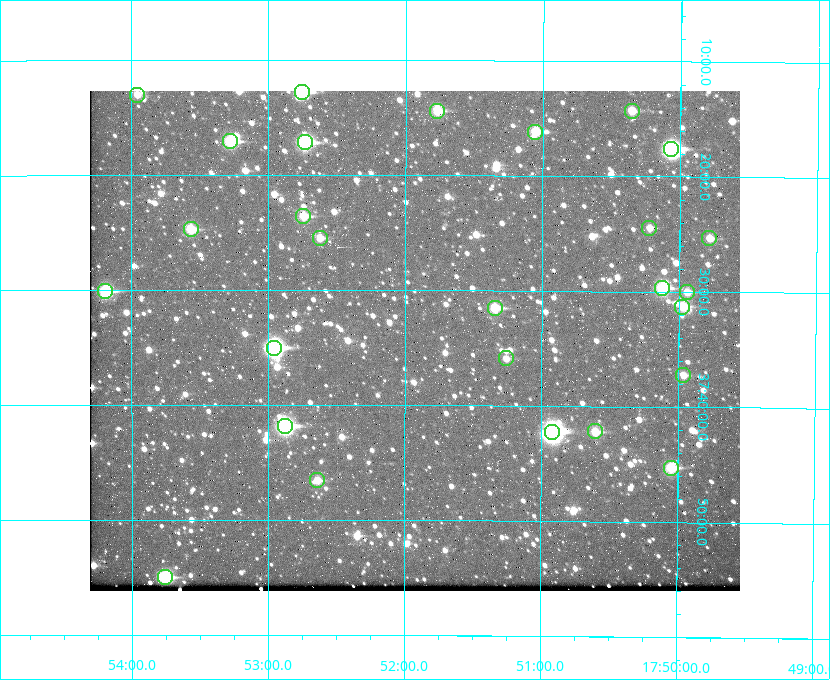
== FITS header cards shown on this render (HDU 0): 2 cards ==
NAXIS1  =                  650 / Width of table row in bytes
NAXIS2  =                  500 / Number of rows in table

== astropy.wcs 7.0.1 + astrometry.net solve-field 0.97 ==
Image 650 x 500 px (HDU 0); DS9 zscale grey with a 90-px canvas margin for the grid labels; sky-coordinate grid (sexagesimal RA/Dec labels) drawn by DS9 from the SOLVED WCS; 27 Tycho-2 reference stars matched to detected sources circled (green)
Header WCS: none
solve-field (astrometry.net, Tycho-2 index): SOLVED blind (the file carries no WCS)
Solved WCS: RA---TAN-SIP/DEC--TAN-SIP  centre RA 17:51:56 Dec +37:34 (267.98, +37.57 deg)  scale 5.21 arcsec/px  FOV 56.5' x 43.5'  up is +180 deg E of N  parity flipped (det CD > 0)
(file carries no celestial WCS; the grid is the blind solution)
Tycho-2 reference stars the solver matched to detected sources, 27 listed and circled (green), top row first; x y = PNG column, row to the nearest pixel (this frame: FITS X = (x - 90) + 1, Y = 500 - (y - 91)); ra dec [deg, ICRS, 3 dp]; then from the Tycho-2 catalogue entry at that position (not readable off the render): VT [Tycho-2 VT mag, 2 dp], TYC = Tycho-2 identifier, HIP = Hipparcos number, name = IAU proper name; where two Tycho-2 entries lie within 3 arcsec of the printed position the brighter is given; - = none
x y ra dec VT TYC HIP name
302 92 268.189 +37.213 9.71 2620-542-1 - -
137 95 268.489 +37.217 11.29 2620-732-1 - -
437 111 267.943 +37.240 10.39 2620-505-1 - -
632 111 267.589 +37.238 11.09 2619-212-1 - -
535 132 267.764 +37.270 10.17 2620-784-1 - -
230 141 268.319 +37.285 9.88 2620-536-1 - -
305 142 268.183 +37.286 8.98 2620-786-1 87506 -
671 149 267.517 +37.293 8.96 2619-379-1 - -
303 216 268.186 +37.393 10.44 2620-175-1 - -
649 228 267.555 +37.408 11.50 2619-358-1 - -
191 229 268.392 +37.412 10.60 2620-800-1 - -
320 238 268.156 +37.424 11.25 2620-712-1 - -
709 238 267.445 +37.422 11.17 2619-451-1 - -
662 288 267.531 +37.495 10.07 2619-274-1 - -
105 291 268.547 +37.501 9.83 3089-1021-1 - -
687 292 267.485 +37.500 11.33 2619-40-1 - -
682 307 267.494 +37.522 10.35 3088-270-1 - -
495 308 267.836 +37.525 9.96 3089-889-1 - -
274 348 268.239 +37.584 8.64 3089-755-1 - -
506 358 267.815 +37.598 11.54 3089-1081-1 - -
683 375 267.491 +37.621 11.40 3088-1284-1 - -
285 426 268.219 +37.697 8.93 3089-671-1 - -
595 431 267.652 +37.703 11.04 3089-693-1 - -
552 432 267.730 +37.705 8.13 3089-1203-1 87349 -
671 468 267.512 +37.755 10.10 3089-2332-1 - -
317 480 268.159 +37.775 11.22 3089-2245-1 - -
165 577 268.439 +37.916 9.61 3089-2268-1 - -